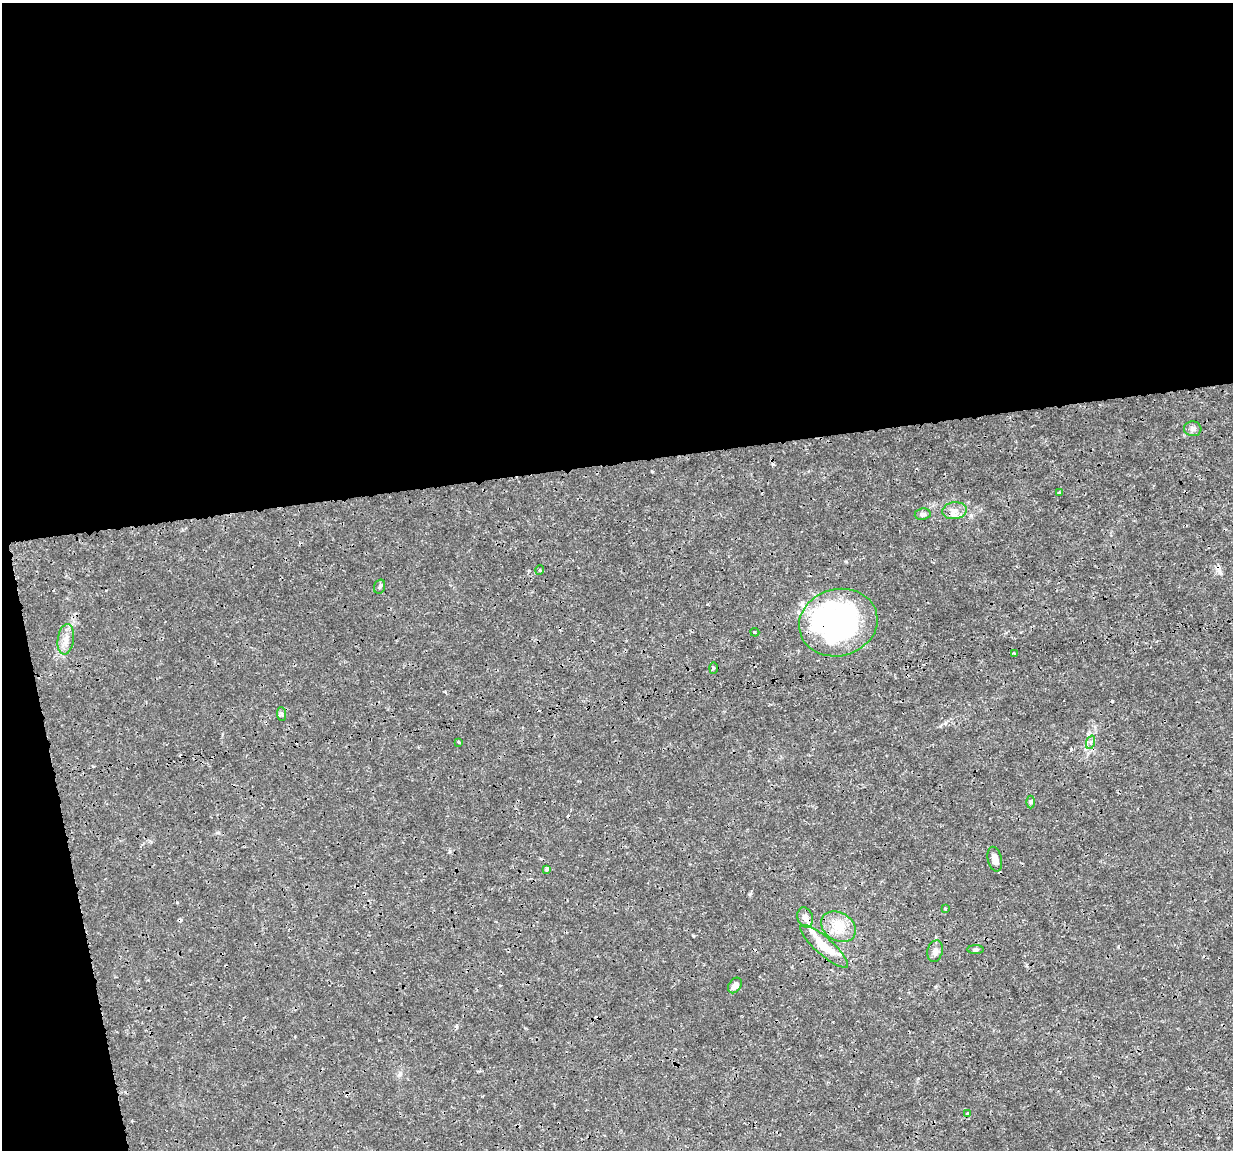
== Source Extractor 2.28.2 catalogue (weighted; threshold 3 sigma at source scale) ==
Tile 1 of 4 x 4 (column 1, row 1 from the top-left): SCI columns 1-1231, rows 3477-4624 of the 4923 x 4701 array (HDU 1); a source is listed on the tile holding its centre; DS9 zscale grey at full resolution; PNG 1235 x 1152 px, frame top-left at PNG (2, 3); each listed source drawn as its Kron ellipse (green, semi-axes under 4 px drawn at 4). Shown black and unused: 43% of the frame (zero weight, under 3 of 4 exposures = <1% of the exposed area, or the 3 px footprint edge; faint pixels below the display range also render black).
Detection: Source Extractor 2.28.2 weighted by HDU 2 'WHT'; one run over the whole footprint, this tile lists its part. Background 0.00169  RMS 7.7e-04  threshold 0.00348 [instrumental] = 3 sigma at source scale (4.5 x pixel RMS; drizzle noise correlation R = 1.50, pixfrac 1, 0.0396/0.0396 arcsec/px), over >= 5 px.
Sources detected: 34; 2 inside a brighter object's white glare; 6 cosmic-ray / hot-pixel residue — neither listed nor drawn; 1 inside a brighter listed object's ellipse — not listed separately; the other 25 listed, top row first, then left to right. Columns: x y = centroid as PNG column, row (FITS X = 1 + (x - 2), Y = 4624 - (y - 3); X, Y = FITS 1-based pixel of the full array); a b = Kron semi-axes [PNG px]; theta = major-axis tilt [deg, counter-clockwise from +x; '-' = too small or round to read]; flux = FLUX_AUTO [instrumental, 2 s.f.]
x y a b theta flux
1193 429 8 7 - 0.29
1059 492 4 3 - 0.098
954 511 12 8 8 0.56
923 514 8 5 9 0.22
540 570 5 3 - 0.063
380 587 7 5 71 0.16
838 623 39 33 15 20
755 632 4 3 - 0.1
66 639 15 8 82 0.62
1014 653 3 3 - 0.09
713 668 5 4 - 0.11
281 714 7 4 -88 0.15
459 742 3 3 - 0.085
1091 742 7 4 71 0.18
1031 802 6 4 -90 0.11
995 859 12 7 -77 0.6
547 869 4 3 - 0.33
945 909 3 2 - 0.095
805 917 10 7 -71 0.44
839 927 18 14 -31 1.6
824 946 31 8 -42 1.9
976 950 8 4 1 0.14
935 951 11 7 77 0.39
735 985 8 6 55 0.47
967 1113 3 3 - 0.11
Overlapping masked pixels (flux is a lower limit): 1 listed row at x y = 838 623
Unlisted compact peaks at least as high as the median listed source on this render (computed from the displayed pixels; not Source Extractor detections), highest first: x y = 1088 734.